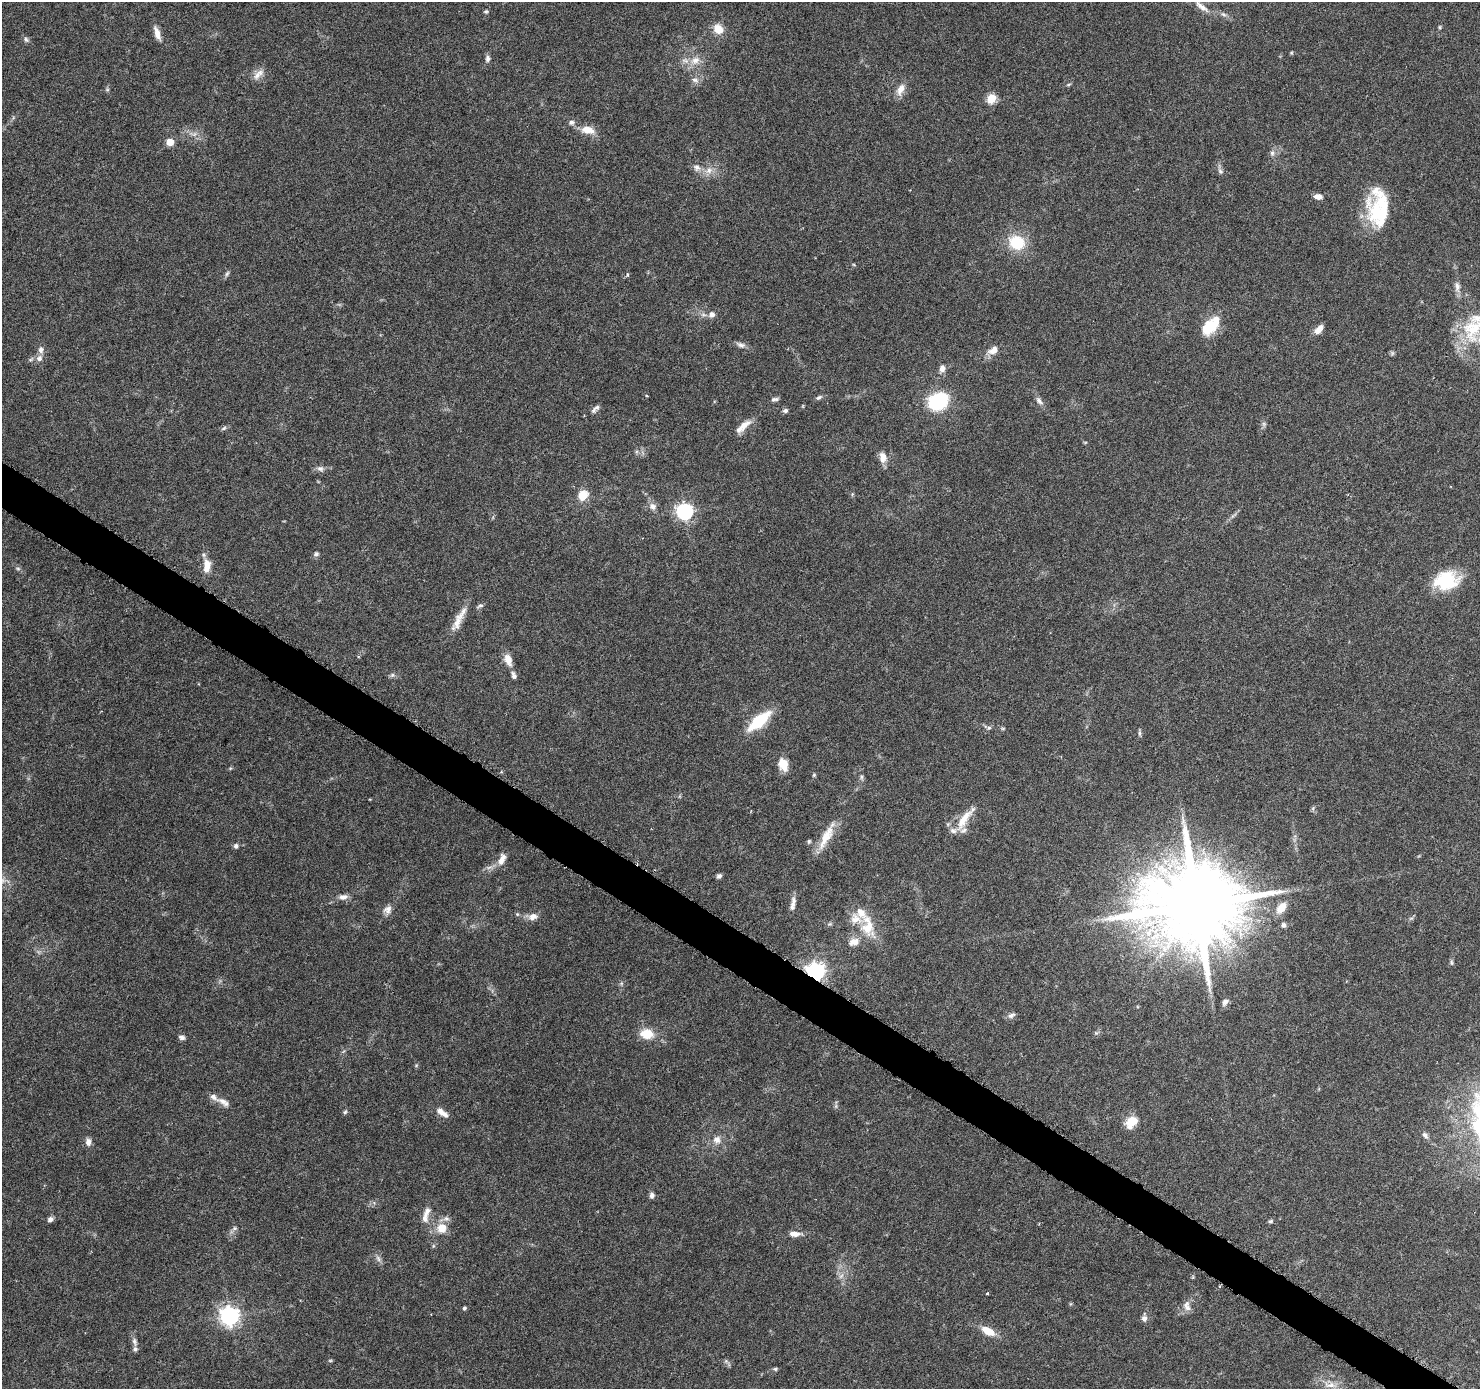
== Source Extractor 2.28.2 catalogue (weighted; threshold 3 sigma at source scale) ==
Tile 6 of 4 x 4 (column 2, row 2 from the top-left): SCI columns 1496-2973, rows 3030-4416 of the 5937 x 5994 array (HDU 1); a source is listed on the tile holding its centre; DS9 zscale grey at full resolution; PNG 1482 x 1391 px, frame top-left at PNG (2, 2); no overlay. Shown black and unused: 3% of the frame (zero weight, under 3 of 6 exposures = <1% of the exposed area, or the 3 px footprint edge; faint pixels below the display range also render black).
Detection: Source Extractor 2.28.2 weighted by HDU 2 'WHT'; one run over the whole footprint, this tile lists its part. Background 0.0521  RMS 0.0026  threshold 0.0105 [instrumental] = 3 sigma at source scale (4.09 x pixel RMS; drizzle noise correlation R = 1.36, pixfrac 0.8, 0.0396/0.0396 arcsec/px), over >= 5 px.
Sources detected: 133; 2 too faint to see at this stretch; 1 inside a brighter object's white glare — not listed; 14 inside a brighter listed object's ellipse — not listed separately; the other 116 listed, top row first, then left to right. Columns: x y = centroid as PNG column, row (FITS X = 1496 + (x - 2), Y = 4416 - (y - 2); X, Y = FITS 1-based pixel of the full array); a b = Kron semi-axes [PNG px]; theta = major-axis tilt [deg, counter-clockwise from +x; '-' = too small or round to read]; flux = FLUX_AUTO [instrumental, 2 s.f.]
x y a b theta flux
1201 6 23 7 -38 2.1
486 11 6 5 - 0.35
1440 27 6 4 -90 0.29
718 29 11 9 -48 3.3
157 33 17 6 -73 1.9
26 39 8 5 -62 0.55
1291 53 5 4 - 0.28
488 58 8 6 89 0.79
695 60 15 11 33 2.8
258 74 18 8 47 1.8
695 80 10 6 -20 0.89
1069 84 6 4 19 0.3
900 89 17 9 66 2.1
991 98 5 5 - 10
571 122 8 6 2 0.73
588 130 16 9 -11 3.2
170 142 5 5 - 5.2
1272 153 8 6 -90 0.7
697 167 11 8 -41 1.3
709 170 11 9 49 1.8
1220 171 9 6 -55 0.74
1318 196 9 6 -3 1.4
1377 211 45 26 -77 14
1017 242 19 16 -23 8
227 274 8 5 62 0.53
627 275 6 4 84 0.36
1457 287 16 7 -88 1.3
712 315 8 8 - 1.1
1210 327 18 13 37 7.6
1319 329 12 6 50 1.8
1473 329 37 27 72 14
741 345 13 7 -21 1
41 350 9 7 -87 1.1
993 350 14 9 32 2
1392 353 7 4 -72 0.39
39 358 9 8 - 1.2
942 368 8 7 - 1.3
819 397 9 5 29 0.55
775 399 10 5 8 0.64
938 401 17 14 23 19
1039 401 13 6 -52 1
597 407 7 6 - 0.62
785 410 6 5 - 0.64
1264 424 6 6 - 0.54
744 425 20 9 42 2.5
224 428 8 5 28 0.51
883 457 14 9 -82 2
320 468 10 7 -10 0.93
583 495 6 5 - 8
653 506 10 9 - 1.3
685 511 7 7 - 74
316 554 7 6 - 0.57
207 566 18 9 86 2.9
18 569 6 4 -1 0.36
1446 580 28 20 8 12
480 606 9 5 26 0.56
457 622 30 10 67 3.5
508 659 14 8 -68 2.7
392 675 6 6 - 0.5
514 676 9 6 -68 0.85
759 721 25 10 41 11
989 728 6 5 - 0.48
1003 728 6 4 0 0.28
1139 733 8 4 82 0.47
783 765 16 10 -71 3
814 775 5 4 - 0.32
862 777 7 4 89 0.46
1313 808 6 5 - 0.4
964 819 38 9 54 4.2
826 837 36 11 61 5
809 841 6 5 - 0.38
236 846 6 6 - 0.69
502 859 17 8 69 1.8
719 876 6 5 - 0.67
343 897 12 7 3 1.3
794 900 11 7 -88 1.1
1196 905 26 21 31 4400
1281 908 16 9 53 2.9
388 909 11 9 28 1.4
517 914 6 4 -45 0.33
533 916 12 8 14 1.7
829 924 7 5 11 0.43
1283 925 6 5 - 0.64
867 926 35 18 -78 7.5
1451 962 7 5 -74 0.41
815 972 7 6 - 120
1225 1002 8 6 58 1
1011 1015 10 6 21 0.86
1096 1033 5 5 - 0.4
647 1034 11 8 -10 5.7
182 1037 8 6 -16 0.72
222 1101 14 8 -17 1.5
345 1112 6 5 - 0.38
442 1112 16 6 -34 2
1131 1122 13 10 56 4.3
1425 1135 10 6 -49 0.79
717 1140 11 10 - 1.8
88 1142 10 7 -81 1.2
652 1195 7 6 - 0.9
426 1215 25 8 75 2.2
50 1219 8 5 35 0.81
1271 1221 6 5 - 0.41
234 1228 7 5 46 0.55
442 1228 11 11 - 3.6
794 1234 14 6 -2 1.9
378 1258 10 5 -64 0.8
841 1276 8 5 45 0.74
987 1293 3 2 - 0.37
1187 1306 14 9 -77 1.6
464 1308 4 4 - 0.5
230 1316 7 7 - 110
1144 1318 7 6 - 0.94
988 1331 15 8 -29 4.1
134 1341 12 6 -79 0.98
775 1369 6 4 13 0.39
1330 1385 19 8 -3 2.5
Overlapping masked pixels (flux is a lower limit): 1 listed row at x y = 815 972
Isophote crosses this tile's border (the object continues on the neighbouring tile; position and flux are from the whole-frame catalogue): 1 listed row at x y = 1473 329